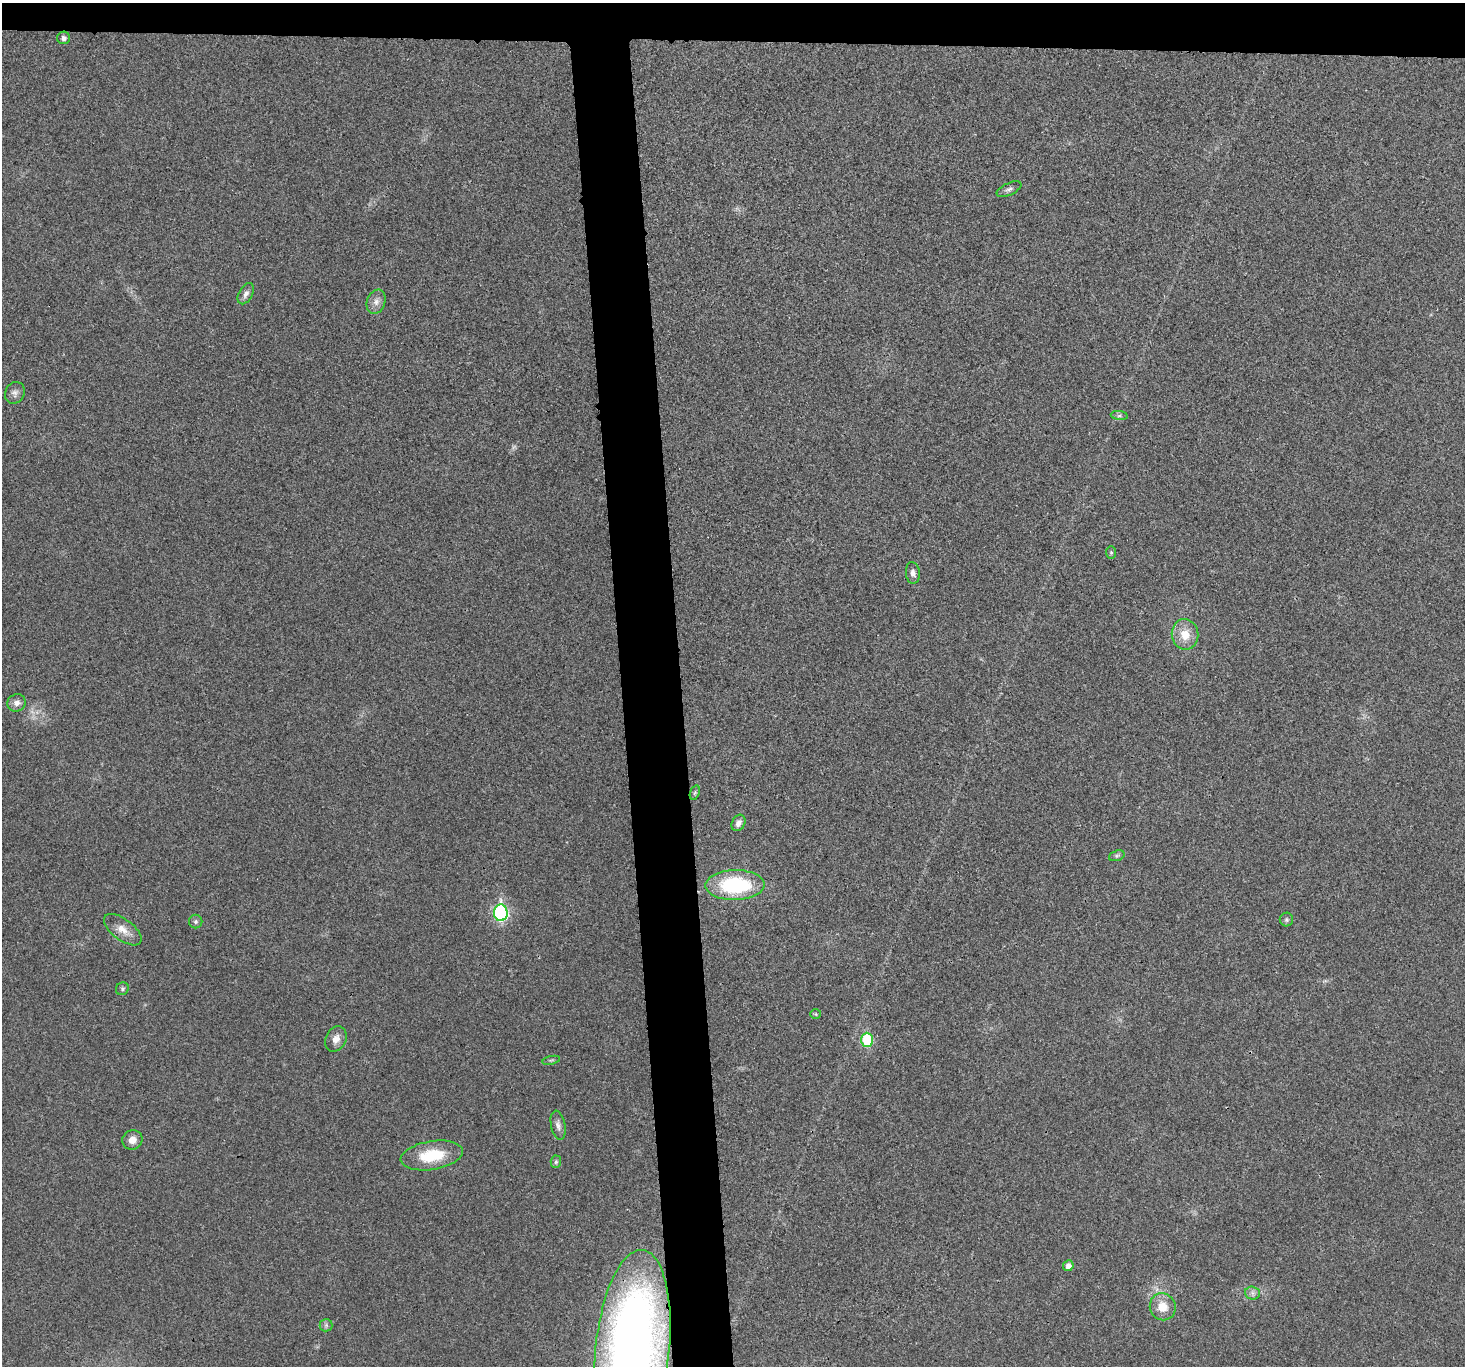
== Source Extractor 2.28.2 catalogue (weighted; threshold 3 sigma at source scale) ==
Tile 2 of 3 x 3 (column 2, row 1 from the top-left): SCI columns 1464-2926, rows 2860-4223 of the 4390 x 4373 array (HDU 1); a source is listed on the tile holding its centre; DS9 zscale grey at full resolution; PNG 1467 x 1368 px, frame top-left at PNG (2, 3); each listed source drawn as its Kron ellipse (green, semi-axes under 4 px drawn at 4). Shown black and unused: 7% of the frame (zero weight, under 3 of 4 exposures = <1% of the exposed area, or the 3 px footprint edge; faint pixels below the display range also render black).
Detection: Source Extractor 2.28.2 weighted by HDU 2 'WHT'; one run over the whole footprint, this tile lists its part. Background 0.0199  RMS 0.006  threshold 0.0269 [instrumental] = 3 sigma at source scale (4.5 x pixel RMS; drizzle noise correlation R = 1.50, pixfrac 1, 0.05/0.05 arcsec/px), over >= 5 px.
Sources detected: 32; all 32 listed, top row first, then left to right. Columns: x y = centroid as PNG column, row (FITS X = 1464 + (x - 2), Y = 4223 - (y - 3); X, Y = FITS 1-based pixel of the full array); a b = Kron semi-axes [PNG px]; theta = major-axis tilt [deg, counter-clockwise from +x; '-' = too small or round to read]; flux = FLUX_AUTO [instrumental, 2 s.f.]
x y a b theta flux
63 38 6 6 - 2.3
1009 189 13 6 25 2.1
246 294 11 7 60 2.6
376 302 12 9 69 3.6
15 393 11 9 62 2.8
1119 416 8 4 -7 1.3
1111 552 6 5 - 0.78
913 573 11 7 -84 2.7
1185 634 15 13 -82 10
17 703 9 8 - 3.6
695 793 7 4 70 1.1
738 823 8 6 62 3
1117 856 8 5 20 1.3
735 885 29 15 1 53
501 913 8 7 - 100
1286 920 7 6 - 1.3
196 921 7 6 - 1.5
123 930 22 10 -37 7
122 989 7 6 - 1.3
816 1014 5 5 - 0.78
336 1039 13 10 63 4.7
867 1040 7 6 - 32
551 1060 9 3 12 0.96
558 1125 15 7 -79 3
132 1140 10 9 - 5
432 1155 31 14 9 24
556 1162 6 5 - 1.1
1068 1266 5 5 - 3.2
1252 1293 7 6 - 2.1
1163 1307 14 12 -62 9.1
326 1325 6 6 - 1.4
632 1349 99 37 84 600
Overlapping masked pixels (flux is a lower limit): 1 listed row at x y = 632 1349
Isophote crosses this tile's border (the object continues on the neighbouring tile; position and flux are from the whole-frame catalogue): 1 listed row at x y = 632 1349